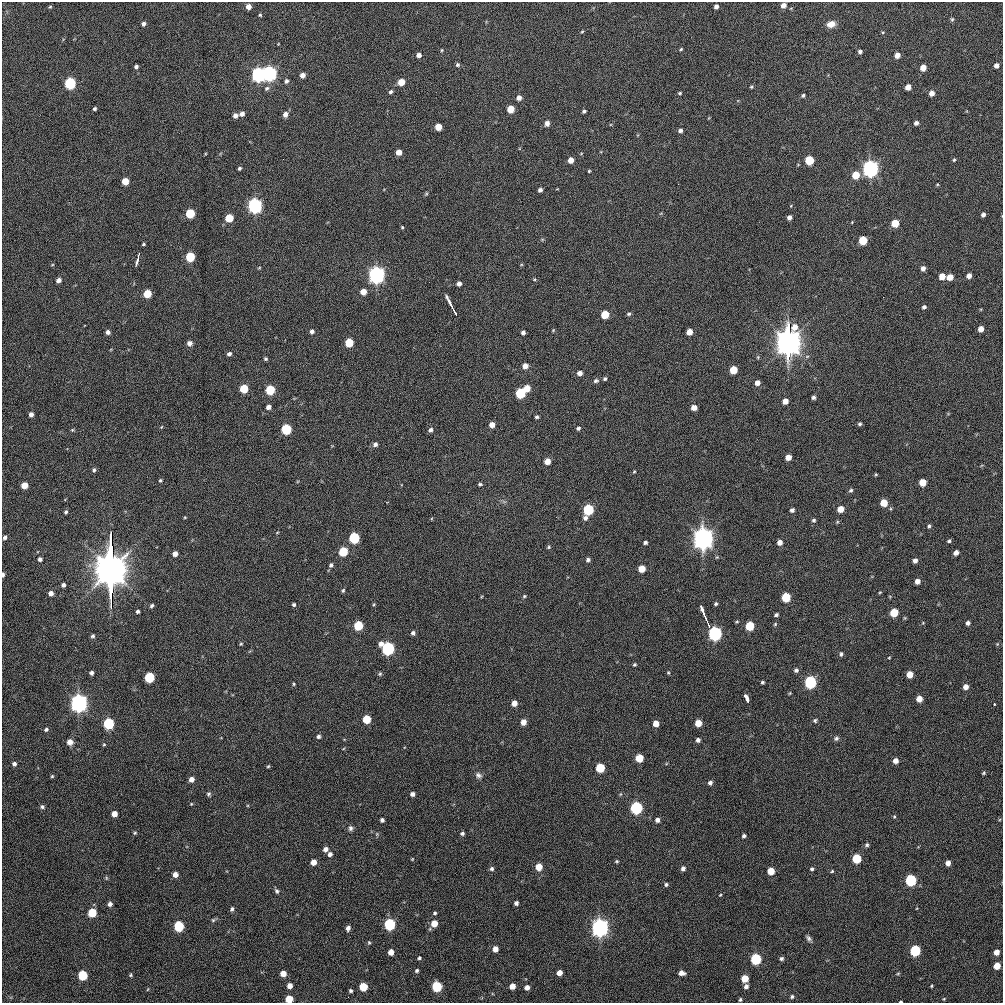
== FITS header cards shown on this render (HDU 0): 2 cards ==
NAXIS1  =                 1001
NAXIS2  =                 1001

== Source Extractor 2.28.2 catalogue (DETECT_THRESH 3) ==
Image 1001 x 1001 px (HDU 0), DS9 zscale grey, 1 PNG px = 1 image px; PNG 1005 x 1005 px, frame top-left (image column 1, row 1001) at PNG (2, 2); no overlay
Background 389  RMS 16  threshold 47.1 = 3 sigma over >= 5 px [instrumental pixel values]
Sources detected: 303; all 303 listed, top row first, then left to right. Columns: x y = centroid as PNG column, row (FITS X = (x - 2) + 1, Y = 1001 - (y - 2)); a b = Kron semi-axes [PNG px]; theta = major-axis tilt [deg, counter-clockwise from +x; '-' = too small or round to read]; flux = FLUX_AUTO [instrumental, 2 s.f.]
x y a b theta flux
783 5 5 5 - 6.7e+03
716 6 4 4 - 3.5e+03
50 7 5 4 - 1.3e+03
248 7 5 4 - 7.9e+03
260 15 5 4 - 1.3e+03
952 19 6 5 - 1.6e+03
144 24 5 4 - 3.1e+03
831 24 9 7 20 9.4e+03
582 32 5 3 - 1.1e+03
883 32 4 4 - 1.1e+03
681 49 4 3 - 1.3e+03
442 50 4 3 - 1.1e+03
860 52 4 4 - 2.6e+03
419 55 5 4 - 5.2e+03
897 55 5 4 - 9.0e+03
458 65 5 5 - 2.1e+03
996 65 5 4 - 5.0e+03
136 67 4 3 - 2.6e+03
923 68 5 5 - 1.3e+04
270 73 6 6 - 4.7e+05
258 75 6 6 - 5.2e+05
302 75 5 4 - 7.0e+03
286 81 5 5 - 2.8e+03
401 82 5 5 - 2.0e+04
70 83 6 5 - 1.9e+05
751 87 5 4 - 1.3e+03
908 87 5 4 - 1.1e+04
267 88 7 6 - 2.6e+03
391 92 5 4 - 2.1e+03
680 93 5 4 - 1.4e+03
932 93 5 4 - 7.9e+03
803 95 4 4 - 1.8e+03
519 98 5 4 - 5.9e+03
94 109 4 3 - 1.8e+03
510 109 5 5 - 2.2e+04
584 111 4 3 - 2.0e+03
242 114 5 4 - 4.7e+03
285 114 5 5 - 5.8e+03
235 116 5 5 - 4.5e+03
547 123 8 6 80 3.9e+03
916 123 4 4 - 3.8e+03
438 127 5 5 - 1.7e+04
680 131 5 4 - 3.2e+03
399 152 5 4 - 9.8e+03
283 159 2 2 - 5.6e+03
571 160 5 4 - 1.0e+04
809 160 5 5 - 5.7e+04
954 160 4 3 - 1.3e+03
239 168 4 3 - 1.7e+03
870 168 7 6 - 9.1e+05
589 171 3 3 - 1.1e+03
856 175 5 5 - 2.9e+04
125 181 5 5 - 1.8e+04
937 185 5 3 - 9.5e+02
540 190 4 4 - 3.2e+03
426 194 5 4 - 1.3e+03
255 206 6 6 - 5.7e+05
190 213 5 5 - 6.0e+04
983 215 4 4 - 3.7e+03
229 218 5 5 - 3.3e+04
789 218 4 4 - 4.2e+03
895 223 5 5 - 3.0e+04
402 227 3 3 - 1.1e+03
863 240 5 5 - 4.3e+04
143 244 3 2 - 1.2e+03
138 256 5 2 - 2.2e+03
190 257 5 5 - 6.7e+04
137 260 7 3 78 4.1e+03
52 265 4 3 - 8.1e+02
259 268 5 3 - 9.0e+02
923 268 5 4 - 4.6e+03
376 275 7 6 - 9.5e+05
942 276 5 5 - 1.5e+04
969 276 5 4 - 6.4e+03
950 277 5 5 - 1.5e+04
534 279 5 3 - 1.1e+03
59 280 5 4 - 4.3e+03
459 283 4 4 - 4.4e+03
363 292 5 5 - 1.2e+04
147 294 5 5 - 3.5e+04
883 297 2 2 - 1.1e+04
450 303 17 3 -63 6.7e+03
924 307 5 4 - 2.5e+03
456 313 3 3 - 4.6e+03
629 314 5 4 - 1.7e+03
605 315 5 5 - 3.6e+04
981 329 5 4 - 8.6e+03
553 330 4 3 - 9.6e+02
312 331 5 5 - 3.3e+03
108 332 5 4 - 3.4e+03
523 332 4 4 - 3.4e+03
689 332 5 4 - 1.2e+04
788 342 27 6 89 5.5e+06
189 343 6 6 - 4.1e+03
349 343 5 5 - 4.3e+04
229 354 5 4 - 2.8e+03
266 359 4 3 - 1.6e+03
525 366 5 4 - 8.3e+03
733 370 5 5 - 2.7e+04
580 373 5 4 - 5.4e+03
605 379 4 4 - 1.8e+03
596 381 6 5 - 2.6e+03
757 383 5 4 - 5.9e+03
244 388 5 5 - 4.5e+04
527 388 5 5 - 1.7e+04
270 390 5 5 - 6.9e+04
520 393 6 5 - 9.2e+04
813 397 4 3 - 2.4e+03
785 401 5 4 - 8.8e+03
268 407 4 4 - 5.2e+03
694 407 5 4 - 9.7e+03
31 414 4 4 - 4.6e+03
537 417 3 3 - 1.8e+03
860 424 5 4 - 1.9e+03
492 425 5 4 - 8.1e+03
161 427 5 3 - 8.2e+02
578 428 5 4 - 2.0e+03
286 429 6 5 - 9.8e+04
72 430 5 4 - 1.2e+03
430 430 5 4 - 2.9e+03
375 444 6 5 - 3.1e+03
788 457 5 4 - 9.5e+03
547 461 5 5 - 1.0e+04
94 470 5 5 - 2.0e+03
634 472 4 3 - 1.0e+03
876 474 4 3 - 1.1e+03
160 480 4 4 - 1.4e+03
922 482 5 5 - 2.1e+04
480 484 4 3 - 1.5e+03
24 485 5 5 - 1.4e+04
851 490 5 4 - 2.0e+03
884 503 5 5 - 2.5e+04
840 509 5 5 - 1.5e+04
588 510 6 5 - 1.2e+05
792 510 4 4 - 3.1e+03
66 512 5 4 - 1.9e+03
185 517 4 3 - 9.1e+02
585 518 5 5 - 3.4e+03
814 520 5 5 - 1.8e+03
929 526 5 5 - 1.9e+03
277 533 5 3 - 8.1e+02
5 537 5 4 - 2.4e+03
354 538 6 5 - 1.2e+05
703 538 12 6 88 2.4e+06
949 541 5 4 - 1.8e+03
645 542 4 3 - 2.4e+03
779 542 5 4 - 6.3e+03
549 547 6 4 28 1.5e+03
343 551 6 5 - 5.9e+04
956 553 5 4 - 6.1e+03
175 554 5 4 - 6.5e+03
40 559 5 5 - 2.8e+03
588 560 5 4 - 2.6e+03
915 560 5 4 - 4.5e+03
331 565 5 4 - 2.3e+03
111 569 58 7 -90 1.2e+07
642 569 5 5 - 2.1e+04
3 575 4 3 - 2.9e+03
917 581 5 4 - 6.5e+03
63 585 4 4 - 3.1e+03
343 590 5 3 - 1.5e+03
880 592 4 3 - 1.0e+03
51 593 5 5 - 5.4e+03
524 596 5 4 - 1.4e+03
786 597 5 5 - 5.8e+04
374 604 4 3 - 1.1e+03
716 604 4 3 - 1.6e+03
294 605 4 4 - 2.0e+03
152 606 5 4 - 2.0e+03
702 610 10 3 -69 4.1e+03
138 611 4 3 - 2.3e+03
894 613 5 5 - 3.8e+04
776 615 4 3 - 2.3e+03
707 621 10 2 -66 4.3e+03
923 623 4 3 - 7.9e+02
968 623 4 4 - 3.3e+03
775 624 5 4 - 1.2e+03
358 625 5 5 - 5.7e+04
750 626 5 5 - 5.6e+04
413 633 5 4 - 2.9e+03
715 633 6 6 - 4.3e+05
93 636 5 4 - 2.0e+03
241 644 5 4 - 1.3e+03
997 644 4 4 - 9.2e+02
388 648 6 6 - 3.1e+05
841 654 6 4 73 2.1e+03
889 658 4 3 - 8.4e+02
634 665 4 4 - 1.5e+03
796 670 5 4 - 2.5e+03
91 673 4 4 - 2.7e+03
668 673 5 4 - 1.1e+03
380 674 5 4 - 1.5e+03
910 675 5 5 - 1.6e+04
149 677 6 5 - 9.3e+04
762 682 3 3 - 1.5e+03
810 682 6 5 - 2.2e+05
294 684 4 3 - 1.1e+03
966 687 5 4 - 7.1e+03
747 698 9 3 -68 6.7e+03
919 699 5 5 - 1.3e+04
79 703 7 6 - 1.2e+06
514 703 5 5 - 9.1e+03
994 704 3 3 - 1.2e+03
367 719 5 5 - 3.9e+04
815 720 6 5 - 1.8e+03
523 722 5 5 - 9.0e+03
109 723 6 5 - 1.2e+05
698 723 5 5 - 1.9e+04
656 724 5 5 - 1.1e+04
46 729 5 4 - 2.1e+03
318 736 5 4 - 2.6e+03
836 738 7 5 18 2.6e+03
698 740 4 4 - 3.5e+03
70 742 7 7 - 5.3e+03
104 744 5 4 - 1.2e+03
639 758 5 5 - 3.1e+04
895 761 5 5 - 6.4e+03
14 764 4 4 - 3.4e+03
268 766 5 4 - 1.2e+03
600 768 5 5 - 5.9e+04
983 773 5 4 - 1.3e+03
478 775 9 7 -23 3.9e+03
52 776 4 4 - 1.2e+03
191 779 5 5 - 6.6e+03
710 783 5 4 - 3.1e+03
209 794 6 5 - 2.2e+03
412 794 4 4 - 4.0e+03
191 804 4 3 - 9.3e+02
42 807 6 5 - 2.1e+03
636 808 6 5 - 2.3e+05
114 814 5 5 - 1.0e+04
894 817 4 4 - 1.1e+03
382 820 4 4 - 2.9e+03
657 820 4 4 - 4.1e+03
350 828 7 6 - 3.0e+03
135 833 5 4 - 1.3e+03
462 833 5 4 - 2.2e+03
377 834 5 5 - 1.3e+03
744 836 4 4 - 2.5e+03
867 845 6 5 - 1.9e+03
325 849 5 5 - 4.9e+03
330 854 5 5 - 3.8e+03
856 858 5 5 - 5.7e+04
412 859 4 3 - 8.3e+02
617 861 5 3 - 1.3e+03
313 862 5 5 - 1.0e+04
948 863 5 4 - 6.0e+03
539 867 5 5 - 1.9e+04
683 868 4 4 - 3.8e+03
492 869 6 5 - 2.5e+03
812 869 5 5 - 2.0e+03
771 871 5 5 - 2.2e+04
832 871 5 3 - 1.2e+03
175 874 5 4 - 6.7e+03
106 878 6 4 -89 1.3e+03
911 880 6 5 - 1.6e+05
666 884 4 4 - 1.9e+03
277 891 7 5 -58 2.4e+03
720 895 4 3 - 9.0e+02
516 903 4 4 - 3.3e+03
110 904 5 4 - 4.0e+03
232 909 6 4 72 2.3e+03
92 913 5 5 - 4.3e+04
435 913 4 3 - 1.6e+03
213 920 5 5 - 1.6e+03
434 923 5 5 - 1.5e+04
390 924 6 5 - 1.7e+05
179 926 6 5 - 1.0e+05
348 928 5 4 - 4.0e+03
600 928 8 6 87 1.3e+06
809 938 8 5 -50 2.7e+03
369 942 5 4 - 1.2e+03
495 949 5 4 - 7.8e+03
915 951 6 5 - 1.3e+05
391 952 5 4 - 9.3e+03
996 952 5 4 - 8.8e+03
419 958 4 3 - 1.7e+03
781 958 4 4 - 2.1e+03
756 959 6 5 - 1.4e+05
997 966 5 5 - 1.8e+04
417 971 4 3 - 1.9e+03
559 973 5 4 - 8.3e+03
681 973 6 4 -1 5.7e+03
898 973 5 3 - 1.1e+03
283 974 5 4 - 1.0e+04
83 975 5 5 - 6.9e+04
131 975 5 4 - 1.3e+03
745 978 5 5 - 2.2e+04
290 986 4 4 - 7.4e+03
512 986 5 4 - 1.0e+04
746 986 5 4 - 3.4e+03
931 986 3 2 - 9.6e+02
363 987 5 5 - 4.3e+04
437 987 6 5 - 9.2e+04
527 987 4 4 - 5.3e+03
148 989 5 3 - 8.3e+02
350 991 4 3 - 1.7e+03
348 997 2 2 - 4.0e+03
792 997 5 4 - 1.8e+03
289 999 5 5 - 2.6e+04
944 999 4 3 - 9.0e+02
740 1000 4 3 - 1.6e+03
901 1002 3 2 - 1.2e+03
At the frame edge (FLAGS 8, measured only in part): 3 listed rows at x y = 3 575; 289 999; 901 1002